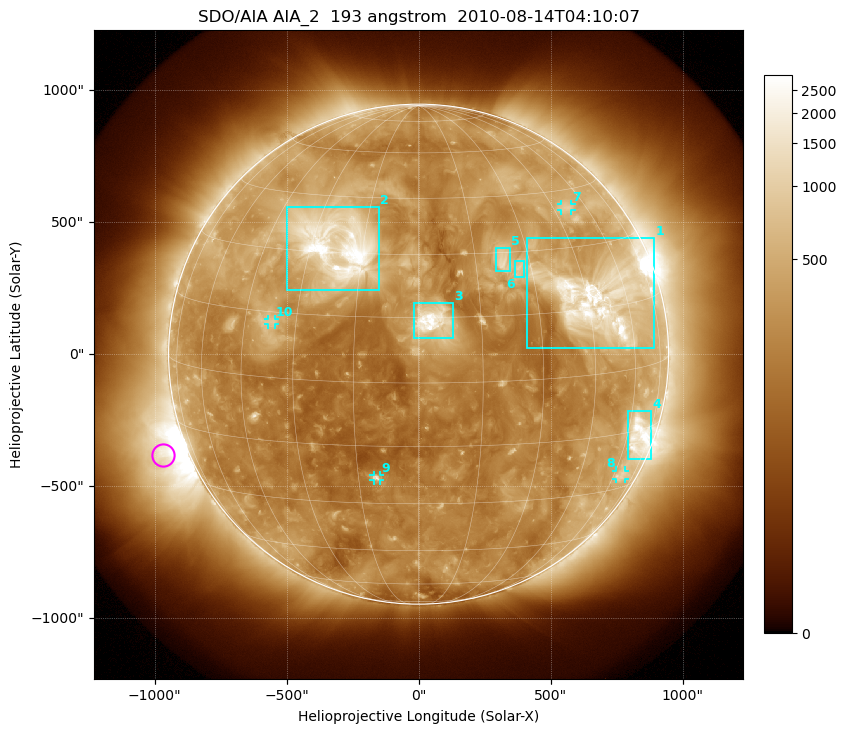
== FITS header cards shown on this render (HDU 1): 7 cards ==
TELESCOP= 'SDO/AIA'
INSTRUME= 'AIA_2'
WAVELNTH=                  193
WAVEUNIT= 'angstrom'
DATE-OBS= '2010-08-14T04:10:07.84'
CTYPE1  = 'HPLN-TAN'
CTYPE2  = 'HPLT-TAN'

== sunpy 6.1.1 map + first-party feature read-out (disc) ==
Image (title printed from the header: SDO/AIA AIA_2  193 angstrom  2010-08-14T04:10:07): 1024 x 1024 px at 2.4 arcsec/px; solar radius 947 arcsec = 395 px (full disc in frame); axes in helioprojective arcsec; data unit not stated in the header (colour bar unlabelled)
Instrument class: DISC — disc imager (sunpy class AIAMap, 193 A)
Bright regions (active regions / flare kernels): reference = the median radial profile (limb darkening/brightening removed); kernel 9 px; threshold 5 sigma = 553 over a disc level ~258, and >= 1.15x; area >= 12 px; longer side >= 9 px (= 22 arcsec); searched inside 0.97 R_sun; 10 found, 10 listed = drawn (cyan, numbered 1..; 4 of them under ~33 arcsec drawn as corner ticks so the feature stays visible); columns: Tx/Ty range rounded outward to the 5 arcsec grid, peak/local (2 s.f.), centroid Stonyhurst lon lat
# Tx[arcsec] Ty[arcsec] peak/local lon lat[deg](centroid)
1 410..895 20..440 14 +50 +17
2 -500..-150 245..560 17 -23 +32
3 -20..130 60..195 13 +4 +14
4 790..880 -400..-215 7.3 +66 -16
5 290..350 315..400 6.2 +22 +28
6 365..400 290..355 4.4 +27 +26
7 540..580 545..570 3.5 +51 +40
8 745..785 -475..-440 2.8 +64 -26
9 -170..-145 -480..-455 5.6 -10 -23
10 -570..-545 110..135 3.5 -37 +13
Off-limb structures (1.02-1.3 R_sun): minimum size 162 px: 3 found; the strongest spans PA ~85..130 deg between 1.02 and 1.3 R_sun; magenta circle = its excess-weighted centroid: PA ~110 deg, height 1.1 R_sun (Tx ~-970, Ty ~-380 arcsec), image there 7.2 x the reference